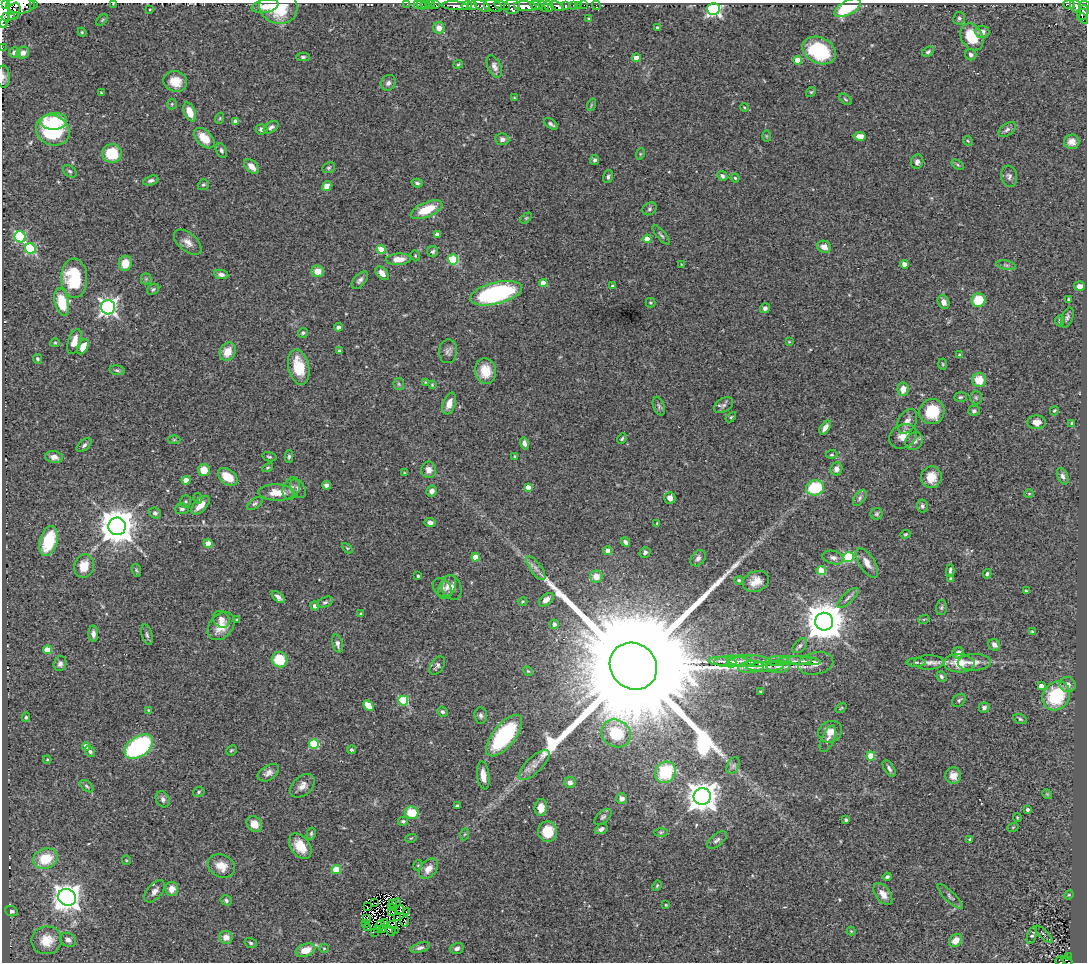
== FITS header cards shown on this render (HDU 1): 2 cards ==
NAXIS1  =                 1085
NAXIS2  =                  960

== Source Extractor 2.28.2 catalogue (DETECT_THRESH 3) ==
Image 1085 x 960 px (HDU 1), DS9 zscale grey, 1 PNG px = 1 image px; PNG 1089 x 964 px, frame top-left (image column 1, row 960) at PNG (2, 3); each listed source drawn as its Kron ellipse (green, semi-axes under 4 px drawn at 4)
Background 0.804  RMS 0.056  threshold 0.168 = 3 sigma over >= 5 px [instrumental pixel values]
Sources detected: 399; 1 with non-positive FLUX_AUTO (blend fragments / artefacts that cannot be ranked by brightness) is neither listed nor drawn; the other 398 listed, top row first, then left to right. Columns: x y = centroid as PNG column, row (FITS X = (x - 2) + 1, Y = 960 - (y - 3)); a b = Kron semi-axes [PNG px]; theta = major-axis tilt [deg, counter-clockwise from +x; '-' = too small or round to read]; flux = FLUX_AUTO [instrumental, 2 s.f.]
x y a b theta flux
34 3 3 2 - 61
5 4 4 2 - 220
113 4 3 2 - 2.2
407 4 2 2 - 17
418 4 3 2 - 7.8
425 4 3 2 - 11
431 4 2 2 - 10
1069 4 6 3 -3 87
20 5 14 8 0 1300
421 5 5 3 - 3.7
436 5 3 2 - 30
502 5 8 4 -13 260
536 5 6 3 -20 240
574 5 3 3 - 41
579 5 3 2 - 3.8
584 5 2 2 - 2.4
596 5 5 2 - 12
1084 5 5 4 - 320
265 6 13 6 11 33
455 6 14 4 -4 730
467 6 5 4 - 900
472 6 5 3 - 610
482 6 9 4 -30 320
493 6 9 6 -21 270
512 6 8 7 - 620
525 6 11 5 -6 2000
543 6 6 3 -44 650
549 6 6 3 -56 280
557 6 7 4 -26 220
565 6 3 3 - 160
1076 6 7 5 -63 250
278 7 19 17 -16 150
847 8 15 7 29 200
150 9 4 2 - 3.2
713 9 6 6 - 890
14 11 9 6 70 310
3 12 16 6 -88 2000
1083 13 7 5 67 230
8 17 6 3 10 310
959 18 6 6 - 8.9
1083 18 6 4 -62 78
589 19 3 3 - 3.9
102 20 7 4 45 5.5
2 24 4 2 - 240
439 28 6 5 - 31
657 28 3 3 - 14
82 32 4 4 - 4.5
982 32 7 6 - 17
972 37 14 10 -60 120
2 48 2 2 - 4.1
819 51 17 13 -26 260
15 52 5 5 - 25
928 52 6 4 32 7.4
23 53 6 6 - 20
971 55 5 5 - 11
303 57 6 4 -1 6.4
636 58 4 4 - 56
798 60 4 4 - 60
458 64 5 3 - 4.1
494 66 12 6 -65 16
3 77 11 6 -87 14
175 81 12 10 -17 63
388 83 8 7 - 13
811 92 5 4 - 4.3
101 93 4 3 - 3.3
514 98 4 3 - 3.4
845 99 7 3 -36 5.5
172 104 5 5 - 4.5
591 105 6 4 72 4.6
744 107 4 3 - 3.5
190 112 10 5 -68 55
220 118 6 3 71 4.4
54 121 13 8 3 98
236 121 4 4 - 22
551 124 8 3 -36 9.4
271 127 8 5 34 12
262 129 6 5 - 11
53 130 17 15 -25 290
1007 130 10 5 33 11
766 136 6 4 -89 3.7
860 136 6 4 -9 31
204 138 12 7 -45 66
502 139 7 6 - 16
968 141 5 4 - 4.6
1072 142 8 7 - 26
221 150 8 5 -64 9.1
112 153 10 9 - 130
640 154 6 3 72 4.2
595 160 5 4 - 8.2
917 162 7 6 - 14
958 165 7 4 -32 5.5
252 166 9 5 -46 33
329 168 7 5 24 7.3
70 171 7 5 -39 7.3
722 176 5 4 - 9.7
1009 176 10 8 -80 15
608 177 6 5 - 8.1
735 178 4 4 - 4.9
151 180 8 4 18 10
417 183 6 3 -16 7.5
203 185 6 5 - 6.7
327 186 5 4 - 43
649 209 7 6 - 8
427 210 17 7 23 98
526 218 6 4 44 4.6
437 234 4 4 - 15
661 235 12 3 -50 7.2
20 237 6 5 - 390
647 239 4 4 - 52
188 242 16 9 -41 30
824 247 7 6 - 30
30 249 6 5 - 300
381 249 4 4 - 65
433 252 5 5 - 8.2
415 256 6 4 -71 4.5
398 259 12 6 2 48
453 259 5 5 - 230
125 263 8 6 78 60
681 264 3 2 - 2.4
904 264 4 4 - 33
1006 265 10 4 -12 7.7
317 271 6 6 - 43
382 273 8 5 -48 23
221 274 7 4 -10 14
74 278 19 13 -88 220
146 279 5 5 - 6.9
360 280 10 5 48 13
543 283 4 4 - 85
613 286 4 3 - 8.6
1079 286 5 4 - 17
153 289 6 5 - 8
496 293 27 10 14 580
1069 299 3 2 - 4.2
978 300 7 6 - 110
62 302 14 7 -78 110
944 302 7 5 -61 20
650 303 5 5 - 4.6
108 307 7 7 - 1300
765 308 5 5 - 11
1067 317 10 5 70 10
1060 321 6 4 88 6.8
338 327 4 4 - 12
303 333 5 4 - 6.2
74 341 13 6 72 39
789 342 3 2 - 2.5
55 343 5 4 - 4.3
83 347 8 5 62 42
339 351 3 3 - 6.4
448 351 12 9 84 16
228 352 9 7 64 53
960 355 4 4 - 15
38 359 5 4 - 5.8
943 364 5 3 - 4.1
299 367 18 10 -77 110
117 370 8 5 -10 8.2
485 371 13 10 -82 62
979 380 7 7 - 65
425 382 3 3 - 3.7
399 384 6 5 - 7.3
432 385 4 4 - 3.6
903 389 7 5 84 37
960 397 6 5 - 6.5
976 398 7 5 -89 8.2
449 403 11 6 70 28
724 405 10 6 33 13
659 406 10 5 -70 9.3
974 411 6 5 - 9.1
1054 411 5 4 - 5.1
932 412 13 12 - 140
731 417 6 3 45 4.6
907 421 13 9 61 25
1037 422 9 7 -4 27
1072 423 4 3 - 8
825 428 8 4 55 19
903 436 14 11 28 39
622 439 6 4 51 5.5
174 440 6 4 0 5
914 441 9 8 - 20
524 443 6 4 -76 15
84 445 9 5 41 10
832 454 5 3 - 4.9
515 456 3 3 - 4.3
54 457 9 6 -8 18
269 457 7 4 -11 6.3
289 457 6 4 89 7.1
268 468 6 4 32 4.8
836 469 6 6 - 19
204 470 6 5 - 63
429 470 8 7 - 26
404 473 3 2 - 2.3
1063 476 8 5 -66 13
228 477 11 7 -37 70
931 477 11 10 - 52
186 480 4 4 - 54
326 485 4 4 - 11
528 487 4 4 - 32
291 488 11 8 71 23
298 488 10 6 -57 12
815 488 9 7 14 170
432 491 5 5 - 17
276 492 18 8 -2 58
1029 494 4 4 - 4
198 498 5 4 - 5.8
670 498 6 5 - 17
860 498 9 5 55 9.9
186 502 6 5 - 6.4
255 504 9 5 32 8.5
200 505 11 6 47 41
922 506 7 5 -80 8.2
182 509 7 5 3 9.4
155 513 6 5 - 9.1
877 514 6 6 - 6.7
430 523 5 4 - 12
657 523 4 2 - 4.3
117 526 9 8 - 9400
905 534 5 3 - 4.3
48 541 15 8 75 180
625 542 5 4 - 11
208 543 4 4 - 45
347 548 6 4 -44 4.3
608 551 4 4 - 31
645 552 6 5 - 9.2
475 557 4 4 - 52
848 557 5 5 - 300
698 558 9 6 52 14
833 558 11 6 -14 17
867 563 17 7 -58 34
84 566 12 10 74 61
536 568 14 5 -53 20
136 570 7 4 -72 5
950 570 6 3 88 8.3
821 571 4 4 - 150
987 574 5 4 - 6.9
418 576 3 3 - 4.8
596 576 6 6 - 47
950 578 3 3 - 4.5
739 580 4 4 - 6.7
756 581 13 10 19 43
447 587 13 8 62 22
452 587 12 9 -69 28
442 588 11 8 -45 16
1026 591 4 3 - 5.7
278 597 8 4 -42 14
848 598 13 5 43 15
546 600 8 5 38 26
523 601 5 4 - 5
325 602 8 5 23 8
315 606 4 4 - 17
941 607 7 5 87 7
361 614 4 3 - 5.6
221 619 9 7 -48 16
924 619 5 3 - 3.7
237 620 3 3 - 5.7
824 622 9 9 - 12000
554 624 5 4 - 15
221 626 16 11 48 54
1032 631 4 2 - 3.1
93 634 8 5 -87 14
147 635 10 5 -73 10
337 644 9 5 -75 16
994 645 6 5 - 21
800 646 9 5 44 9
47 650 4 4 - 91
958 653 6 5 - 14
279 659 8 7 - 120
722 661 14 4 -4 11
731 661 17 6 1 17
739 661 13 4 15 8.8
749 661 22 6 -2 26
777 661 12 4 5 13
794 661 17 4 0 13
804 661 17 3 -4 13
916 662 9 4 1 7.6
929 662 15 7 2 25
974 662 16 8 2 35
816 663 18 11 10 30
959 663 15 9 -1 88
60 664 7 6 - 12
437 666 10 6 56 11
633 666 25 22 -43 290000
751 667 13 5 6 16
765 667 19 4 2 19
778 667 11 6 2 16
528 671 5 4 - 4.6
941 677 5 4 - 8.4
1068 685 8 7 - 23
1041 686 4 4 - 24
761 692 3 2 - 3.1
1056 696 15 13 52 220
959 700 7 5 39 7.9
403 701 5 5 - 240
368 705 6 4 -45 53
841 708 6 3 36 4
984 708 5 5 - 11
148 710 3 3 - 3.4
442 712 5 5 - 7.5
481 715 8 6 -84 10
26 717 5 3 - 5.4
1020 719 7 4 -21 7.2
830 732 12 10 25 31
616 733 15 13 -32 150
504 736 25 11 51 430
828 739 14 6 66 17
314 744 5 5 - 200
86 746 4 4 - 38
139 747 16 10 35 490
231 750 6 4 42 5.1
351 750 4 4 - 6.9
90 751 6 4 -53 7.6
871 756 4 4 - 90
47 759 4 4 - 4.3
534 765 20 8 44 33
733 765 9 5 63 9.8
889 768 9 4 -57 11
665 772 11 10 - 200
268 773 12 7 33 19
483 775 14 6 -83 32
953 776 8 8 - 27
570 782 5 5 - 21
87 786 8 4 -38 6.4
302 786 14 9 42 28
199 792 6 4 26 5.7
1047 794 5 4 - 4.8
702 796 8 8 - 5600
163 799 8 6 -61 13
622 799 5 5 - 20
457 806 3 3 - 8.8
541 808 8 6 84 42
1027 810 3 3 - 10
412 813 7 6 - 110
603 817 10 6 40 9
1017 817 4 3 - 3.5
846 820 4 3 - 7
403 821 5 4 - 6.8
254 824 9 7 -54 38
1013 827 6 3 19 4.1
601 829 7 4 24 13
548 832 10 9 - 77
661 832 7 4 1 6.8
311 834 6 4 76 5.7
465 834 6 4 70 4.9
411 838 6 3 17 3.4
970 839 4 3 - 5
717 840 12 6 38 14
300 846 14 9 -54 63
45 859 12 10 18 110
126 860 5 4 - 4.6
418 865 5 3 - 3.7
221 866 14 11 -27 51
336 869 4 4 - 110
428 869 11 8 50 33
887 877 4 3 - 7.8
657 886 5 4 - 4.7
172 889 7 6 - 29
155 891 13 7 50 21
883 894 12 7 -53 31
1069 895 5 4 - 3.9
67 897 9 8 - 4100
950 897 16 5 -44 12
226 900 6 5 - 7.5
375 903 2 2 - 3.4
392 903 3 2 - 1.5
395 904 6 2 57 3.9
666 905 3 2 - 3.3
367 907 3 2 - 2.3
392 907 4 2 - 0.6
400 909 4 2 - 2.8
11 911 6 5 - 10
392 911 4 2 - 1.6
406 912 2 2 - 3.6
397 917 3 2 - 3.7
366 919 3 2 - 1.5
405 921 5 2 - 0.41
384 923 3 2 - 4.9
366 924 2 2 - 0.56
380 925 5 2 - 0.41
393 925 4 2 - 2.4
367 927 3 2 - 11
383 929 3 2 - 4
378 930 4 2 - 0.76
395 930 2 2 - 26
391 931 5 3 - 7.2
851 931 4 4 - 3.6
375 932 3 2 - 3.9
1044 934 11 3 -44 5.3
1032 935 9 4 69 6.7
226 937 6 6 - 28
47 940 15 14 - 84
68 940 8 6 -26 17
956 940 7 5 43 38
251 943 6 4 -18 6.5
324 948 5 4 - 4.3
420 948 10 5 17 13
457 948 7 5 18 12
306 950 10 6 18 58
1069 957 3 2 - 3.4
1060 961 4 2 - 3.1
1067 961 6 2 -37 5.3
At the frame edge (FLAGS 8, measured only in part): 18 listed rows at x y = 34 3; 5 4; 113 4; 407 4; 418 4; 425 4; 431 4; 1069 4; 20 5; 436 5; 1084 5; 278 7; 3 12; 2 24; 2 48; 3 77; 1060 961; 1067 961
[1 non-positive-flux detection neither listed nor drawn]